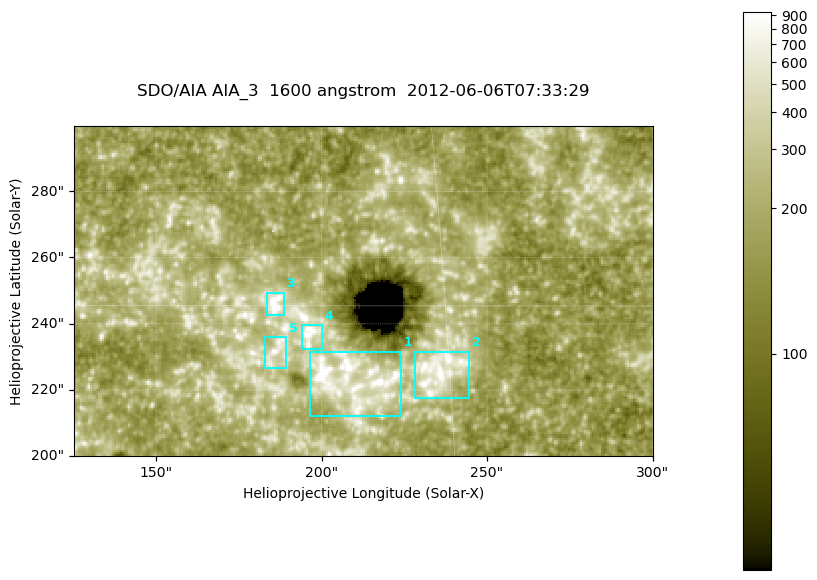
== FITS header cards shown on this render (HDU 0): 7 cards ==
TELESCOP= 'SDO/AIA '
INSTRUME= 'AIA_3   '
WAVELNTH=                 1600
WAVEUNIT= 'angstrom'
DATE-OBS= '2012-06-06T07:33:29.12'
CTYPE1  = 'HPLN-TAN'
CTYPE2  = 'HPLT-TAN'

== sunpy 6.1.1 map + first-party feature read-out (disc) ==
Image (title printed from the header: SDO/AIA AIA_3  1600 angstrom  2012-06-06T07:33:29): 287 x 164 px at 0.609 arcsec/px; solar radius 946 arcsec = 1552 px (partial field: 0.6% of the solar disc is inside the frame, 100% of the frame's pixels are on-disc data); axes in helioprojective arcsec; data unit not stated in the header (colour bar unlabelled)
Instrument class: DISC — disc imager (sunpy class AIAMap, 1600 A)
Bright regions (active regions / flare kernels): reference = the on-disc median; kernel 3 px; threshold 5 sigma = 339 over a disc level ~183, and >= 1.15x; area >= 47 px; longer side >= 3 px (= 1.8 arcsec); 5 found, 5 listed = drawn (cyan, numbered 1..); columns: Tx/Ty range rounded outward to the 2 arcsec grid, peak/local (2 s.f.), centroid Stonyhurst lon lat
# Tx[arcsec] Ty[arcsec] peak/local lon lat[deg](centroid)
1 196..224 212..232 8.3 +13 +14
2 228..246 216..232 6.5 +15 +14
3 182..190 242..250 6.5 +12 +15
4 194..200 232..240 5.9 +12 +14
5 182..190 226..236 4.3 +12 +14